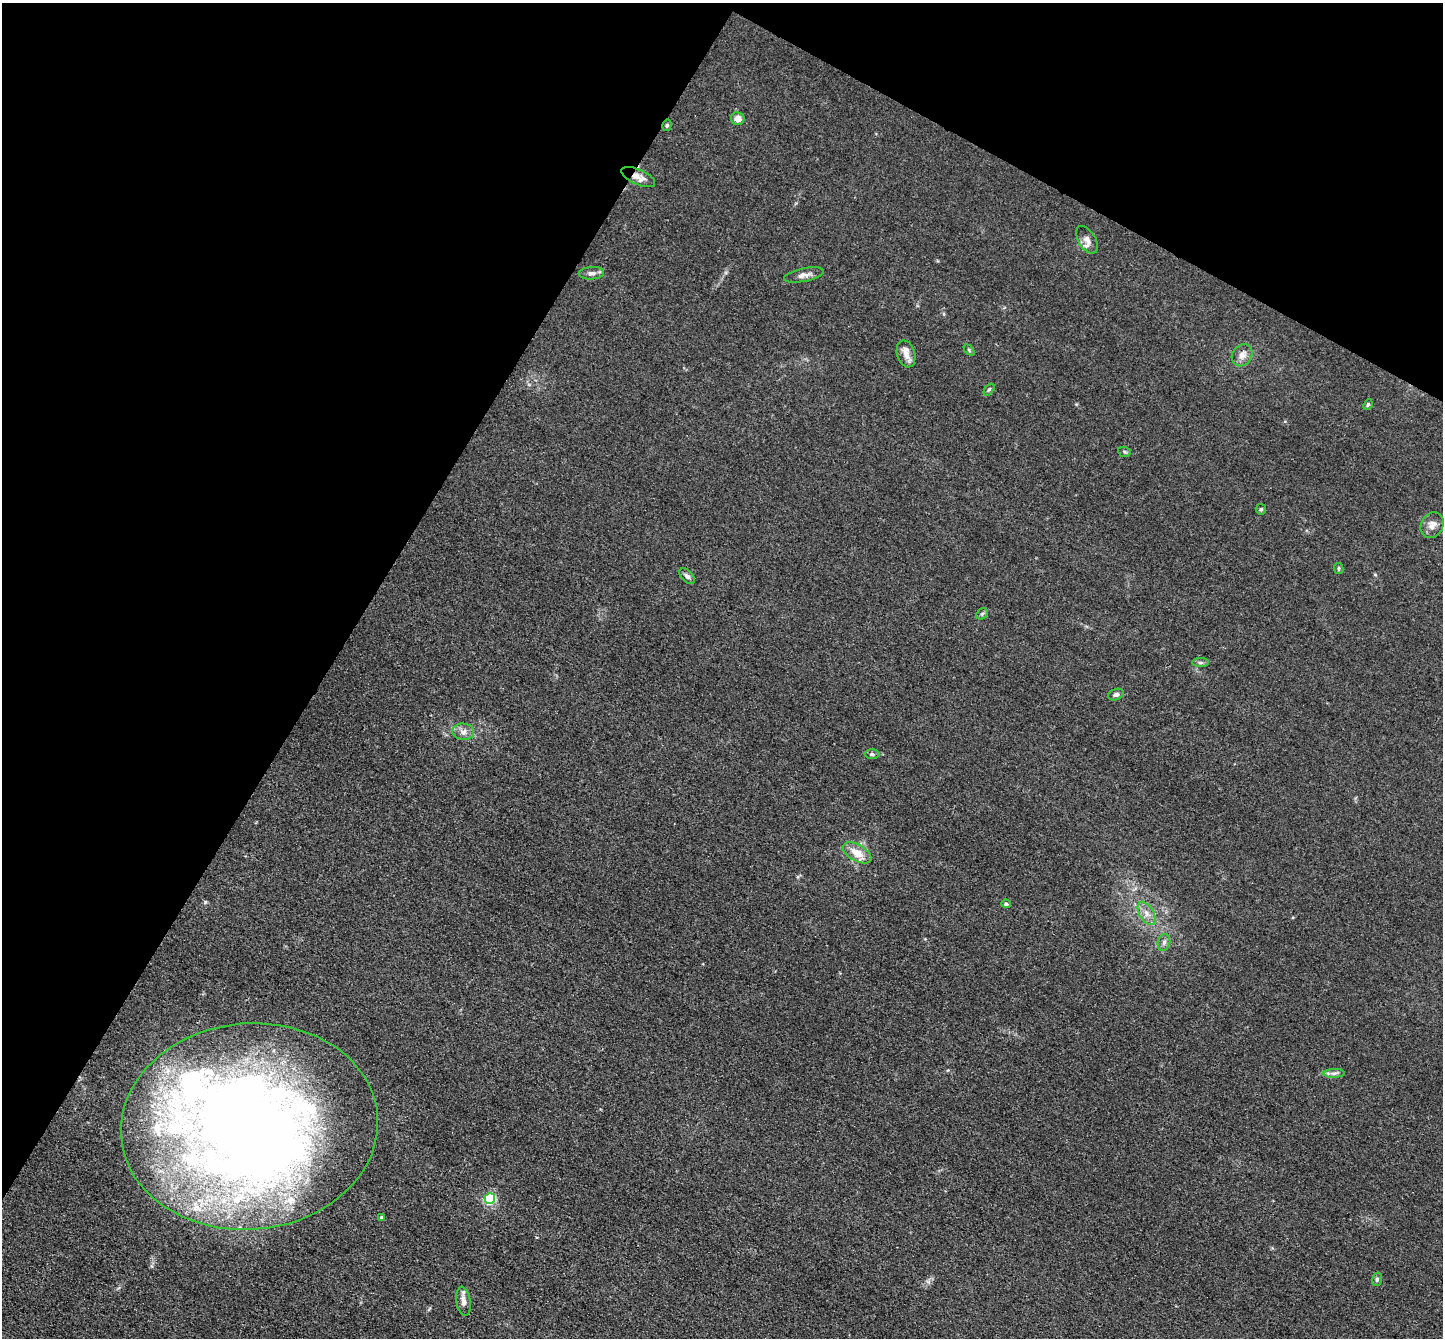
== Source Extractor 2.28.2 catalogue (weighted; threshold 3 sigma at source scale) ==
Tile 2 of 4 x 4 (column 2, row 1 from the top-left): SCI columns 1451-2891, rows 4304-5639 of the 5783 x 5794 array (HDU 1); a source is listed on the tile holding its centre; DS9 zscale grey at full resolution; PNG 1445 x 1340 px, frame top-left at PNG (2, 3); each listed source drawn as its Kron ellipse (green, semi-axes under 4 px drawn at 4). Shown black and unused: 30% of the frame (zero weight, under 3 of 4 exposures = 2% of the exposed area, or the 3 px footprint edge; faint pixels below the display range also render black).
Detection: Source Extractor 2.28.2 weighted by HDU 2 'WHT'; one run over the whole footprint, this tile lists its part. Background 0.0185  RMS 0.0043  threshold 0.0194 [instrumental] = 3 sigma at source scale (4.5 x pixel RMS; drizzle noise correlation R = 1.50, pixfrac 1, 0.05/0.05 arcsec/px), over >= 5 px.
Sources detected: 38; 2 inside a brighter object's white glare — neither listed nor drawn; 5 inside a brighter listed object's ellipse — not listed separately; the other 31 listed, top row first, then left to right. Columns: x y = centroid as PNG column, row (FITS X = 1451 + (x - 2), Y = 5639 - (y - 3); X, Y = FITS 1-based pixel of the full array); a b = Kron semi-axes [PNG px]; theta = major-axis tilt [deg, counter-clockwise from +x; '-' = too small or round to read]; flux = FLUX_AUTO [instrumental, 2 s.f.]
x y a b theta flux
738 119 7 6 - 3.1
667 125 6 4 76 0.67
638 177 18 7 -24 3.1
1087 240 15 8 -58 2.7
592 273 12 6 3 1.8
804 275 20 6 12 2.6
969 350 6 4 -46 0.55
906 354 14 9 -74 3.8
1242 355 12 9 54 2.8
989 389 7 4 52 0.7
1368 405 5 4 - 0.61
1124 452 6 5 - 0.64
1261 509 5 5 - 0.76
1432 525 13 11 62 3.2
1339 568 5 4 - 0.63
687 576 9 5 -45 1.4
982 614 6 5 - 0.71
1200 662 8 4 0 0.92
1116 694 8 5 19 1.3
463 732 11 8 -5 2.5
872 754 7 5 0 0.97
857 853 16 8 -30 6.2
1006 904 5 4 - 0.68
1147 913 13 7 -58 2.9
1164 942 8 6 74 1.4
1334 1073 10 4 1 1.3
249 1126 129 103 5 640
490 1199 5 5 - 53
382 1218 4 4 - 1.9
1377 1279 7 5 75 0.86
464 1301 15 7 -81 2.9
Overlapping masked pixels (flux is a lower limit): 2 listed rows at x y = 638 177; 249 1126